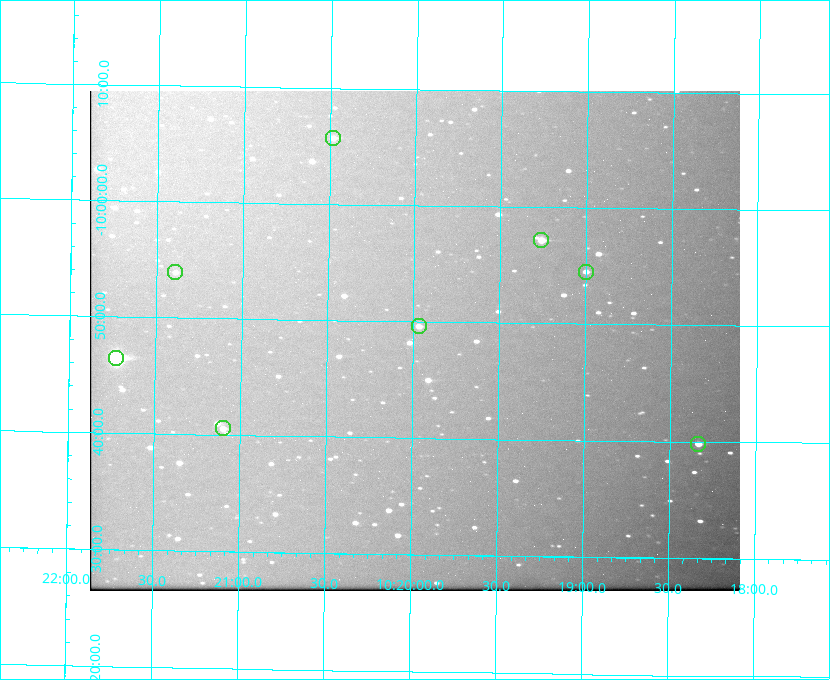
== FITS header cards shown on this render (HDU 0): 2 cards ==
NAXIS1  =                  650 / Width of table row in bytes
NAXIS2  =                  500 / Number of rows in table

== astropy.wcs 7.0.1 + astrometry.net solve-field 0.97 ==
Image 650 x 500 px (HDU 0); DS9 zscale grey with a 90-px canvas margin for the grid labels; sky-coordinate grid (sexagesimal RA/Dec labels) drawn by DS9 from the SOLVED WCS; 8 Tycho-2 reference stars matched to detected sources circled (green)
Header WCS: none
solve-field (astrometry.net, Tycho-2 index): SOLVED blind (the file carries no WCS)
Solved WCS: RA---TAN-SIP/DEC--TAN-SIP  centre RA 10:20:00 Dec -09:48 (155.00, -9.81 deg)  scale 5.16 arcsec/px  FOV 55.9' x 43.0'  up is +179 deg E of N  parity flipped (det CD > 0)
(file carries no celestial WCS; the grid is the blind solution)
Tycho-2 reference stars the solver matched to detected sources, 8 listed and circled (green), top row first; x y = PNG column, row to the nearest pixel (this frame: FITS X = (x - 90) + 1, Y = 500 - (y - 91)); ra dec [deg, ICRS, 3 dp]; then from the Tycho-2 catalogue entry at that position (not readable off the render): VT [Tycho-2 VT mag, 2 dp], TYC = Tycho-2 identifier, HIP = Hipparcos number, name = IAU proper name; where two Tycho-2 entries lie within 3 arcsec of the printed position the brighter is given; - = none
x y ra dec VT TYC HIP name
333 138 155.120 -10.095 10.96 5493-78-1 - -
541 240 154.815 -9.952 9.91 5490-258-1 50532 -
175 272 155.347 -9.899 11.51 5490-199-1 - -
586 272 154.750 -9.908 10.76 5490-212-1 - -
419 326 154.992 -9.826 10.90 5490-153-1 - -
116 358 155.431 -9.774 8.41 5490-124-1 50747 -
223 428 155.275 -9.676 10.79 5490-27-1 - -
698 444 154.583 -9.663 10.90 5490-13-1 - -